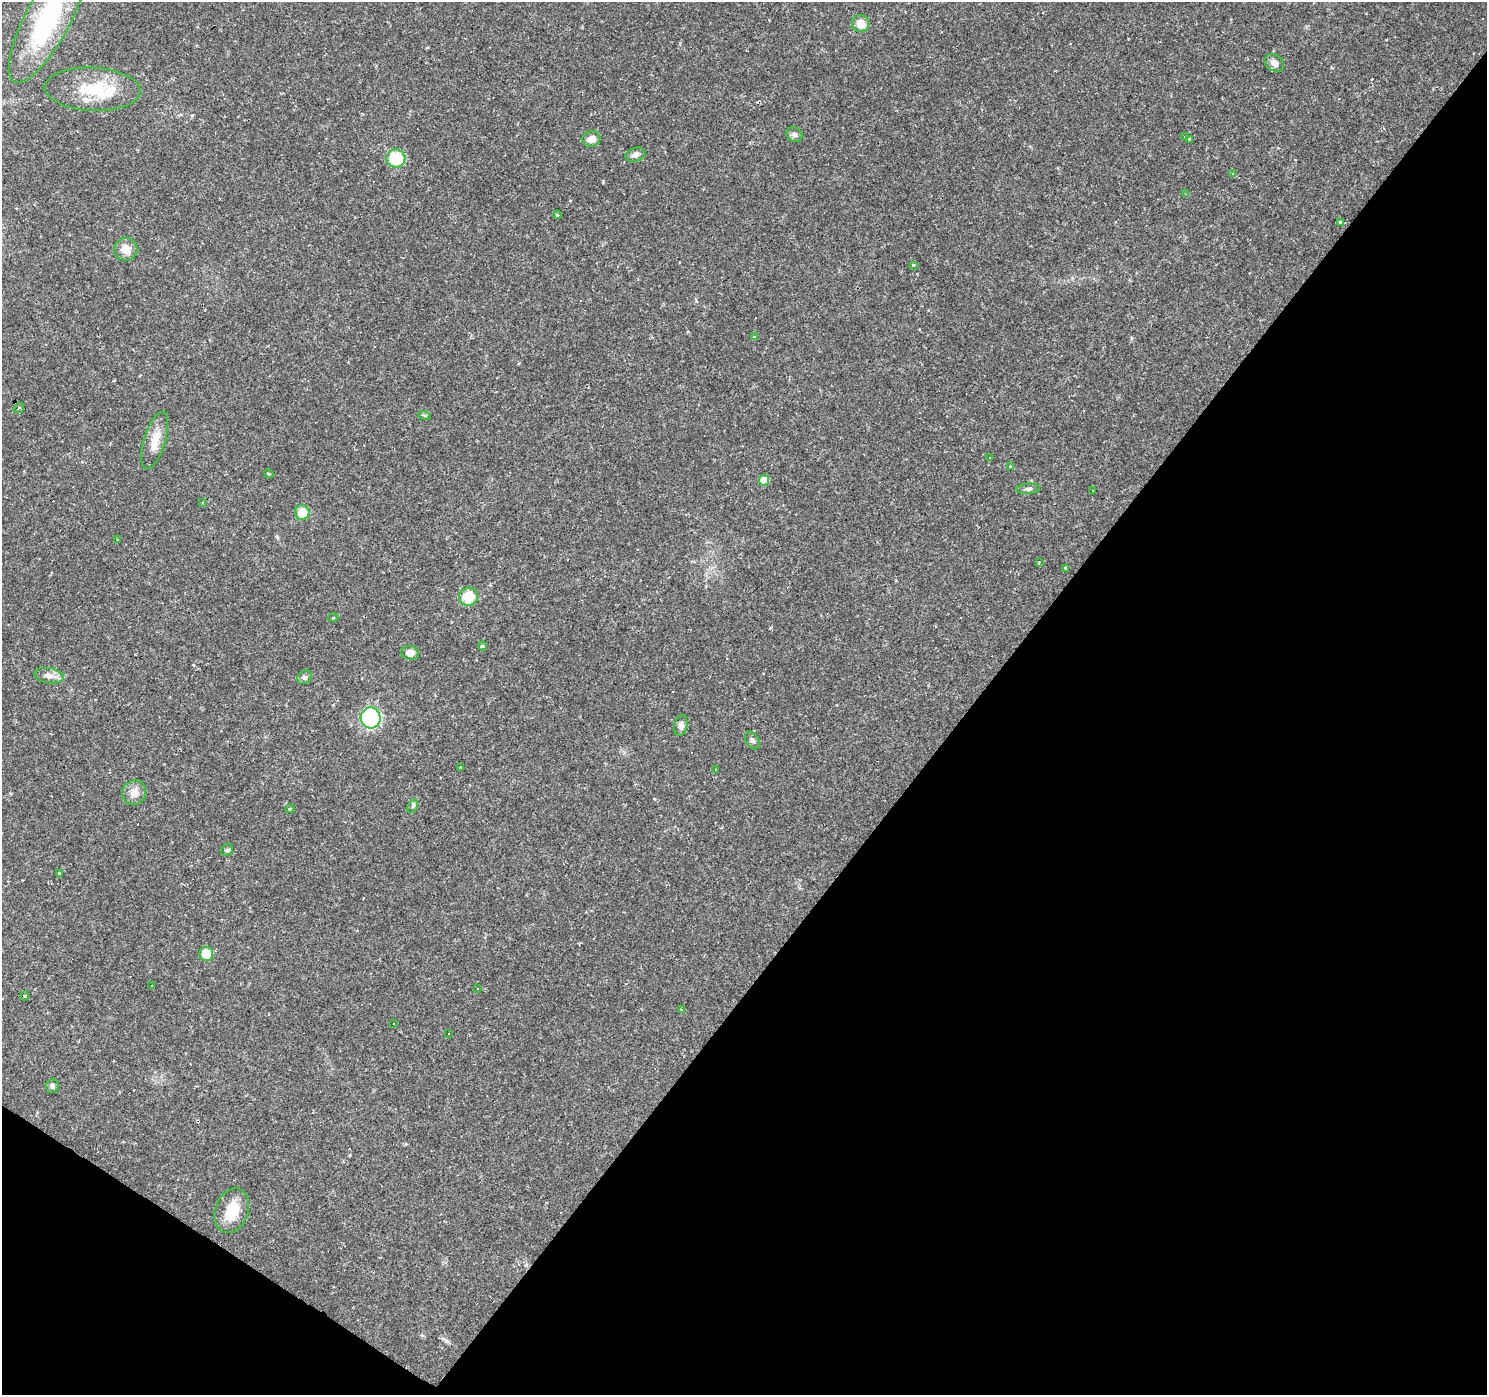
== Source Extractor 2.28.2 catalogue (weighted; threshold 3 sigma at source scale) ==
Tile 15 of 4 x 4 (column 3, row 4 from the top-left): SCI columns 2975-4459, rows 245-1637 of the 5945 x 5993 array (HDU 1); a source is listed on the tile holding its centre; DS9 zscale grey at full resolution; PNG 1489 x 1397 px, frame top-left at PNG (2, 2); each listed source drawn as its Kron ellipse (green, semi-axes under 4 px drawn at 4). Shown black and unused: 37% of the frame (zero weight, under 2 of 3 exposures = <1% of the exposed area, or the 3 px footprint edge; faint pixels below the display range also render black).
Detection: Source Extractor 2.28.2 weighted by HDU 2 'WHT'; one run over the whole footprint, this tile lists its part. Background 0.0655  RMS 0.0042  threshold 0.0191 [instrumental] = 3 sigma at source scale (4.5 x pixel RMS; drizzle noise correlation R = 1.50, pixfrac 1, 0.0396/0.0396 arcsec/px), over >= 5 px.
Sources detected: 83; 1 inside a brighter object's white glare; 24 cosmic-ray / hot-pixel residue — neither listed nor drawn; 2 inside a brighter listed object's ellipse — not listed separately; the other 56 listed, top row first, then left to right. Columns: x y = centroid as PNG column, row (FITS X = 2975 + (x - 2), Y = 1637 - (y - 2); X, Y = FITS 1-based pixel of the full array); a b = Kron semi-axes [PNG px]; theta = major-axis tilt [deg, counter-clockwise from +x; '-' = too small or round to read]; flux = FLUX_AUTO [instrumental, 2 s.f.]
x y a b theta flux
47 19 71 22 62 57
860 23 9 8 - 5
1274 63 10 8 -34 2.4
92 89 48 21 -3 20
794 134 8 7 - 1.4
1184 137 3 3 - 0.41
591 139 9 7 11 3.1
1189 139 3 3 - 0.49
635 155 10 6 18 1.6
396 158 9 9 - 16
1233 173 4 4 - 0.43
1185 194 4 3 - 0.35
557 215 4 4 - 0.58
1341 222 4 3 - 3.5
126 249 11 11 - 4.6
913 265 3 3 - 1.1
754 337 3 3 - 0.72
19 408 6 3 38 0.52
424 415 6 4 -19 0.54
155 440 29 10 73 6.7
990 457 3 2 - 0.26
1010 466 4 3 - 3.6
269 474 5 3 - 0.45
764 480 5 5 - 11
1028 489 12 5 3 1.3
1093 490 3 2 - 0.56
202 503 3 2 - 0.3
302 513 7 7 - 7.2
118 540 3 2 - 0.34
1039 563 4 2 - 0.71
1065 568 3 3 - 2.6
468 597 9 9 - 10
333 618 5 3 - 0.34
482 646 4 3 - 3.4
410 653 9 7 -10 2.7
49 676 15 7 -9 2.8
305 677 8 6 31 0.98
371 718 10 10 - 58
681 726 11 6 78 2.3
752 740 9 6 -60 1.1
460 767 3 2 - 0.39
716 770 3 2 - 0.32
134 792 12 11 - 3.3
412 806 7 4 63 1.2
290 809 4 4 - 0.51
227 850 6 5 - 0.66
59 873 3 3 - 0.98
206 954 7 7 - 7.1
152 986 2 2 - 0.28
477 989 3 2 - 0.4
25 996 5 3 - 0.47
682 1009 3 2 - 0.72
393 1024 3 2 - 0.46
449 1033 2 2 - 0.42
52 1086 7 6 - 1.1
232 1211 23 16 70 10
Isophote crosses this tile's border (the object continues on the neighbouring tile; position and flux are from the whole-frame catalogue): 1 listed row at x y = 47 19
Unlisted compact peaks at least as high as the median listed source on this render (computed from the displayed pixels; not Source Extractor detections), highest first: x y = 603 181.